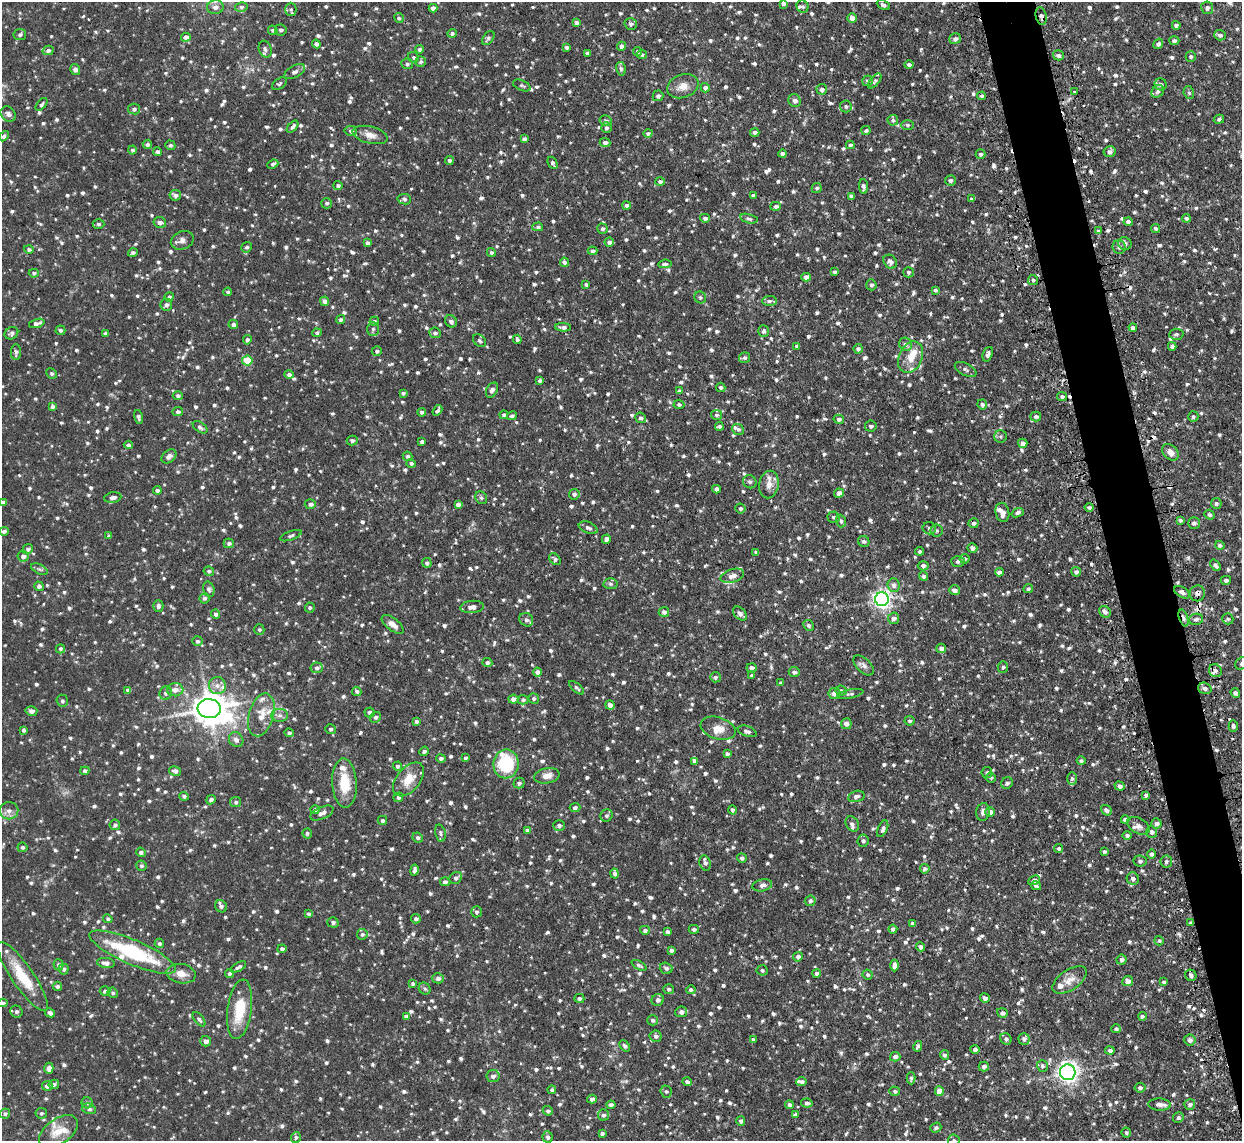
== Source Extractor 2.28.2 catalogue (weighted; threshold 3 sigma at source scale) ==
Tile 6 of 4 x 4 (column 2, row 2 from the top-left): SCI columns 1274-2513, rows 2441-3579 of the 5026 x 4998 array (HDU 1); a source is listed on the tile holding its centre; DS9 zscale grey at full resolution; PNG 1244 x 1143 px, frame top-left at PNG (2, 2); each listed source drawn as its Kron ellipse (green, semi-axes under 4 px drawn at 4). Shown black and unused: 4% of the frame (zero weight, under 2 of 3 exposures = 4% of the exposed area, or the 3 px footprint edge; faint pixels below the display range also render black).
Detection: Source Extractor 2.28.2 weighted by HDU 2 'WHT'; one run over the whole footprint, this tile lists its part. Background 0.101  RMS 0.0077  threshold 0.0345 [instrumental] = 3 sigma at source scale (4.5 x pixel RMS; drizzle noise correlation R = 1.50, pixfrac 1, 0.05/0.05 arcsec/px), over >= 5 px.
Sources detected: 1507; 11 cosmic-ray / hot-pixel residue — neither listed nor drawn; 36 inside a brighter listed object's ellipse — not listed separately; of the other 1460, all 500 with FLUX_AUTO >= 1.46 (the completeness limit of this list) listed and drawn (960 fainter detections not listed), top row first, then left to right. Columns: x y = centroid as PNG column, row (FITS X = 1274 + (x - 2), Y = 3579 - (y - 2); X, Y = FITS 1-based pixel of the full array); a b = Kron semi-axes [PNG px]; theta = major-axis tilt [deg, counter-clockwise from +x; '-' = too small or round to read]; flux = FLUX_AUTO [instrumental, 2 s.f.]
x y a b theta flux
783 3 4 4 - 2.3
883 5 7 4 -26 1.7
215 7 8 7 - 4
241 7 6 5 - 1.7
803 7 6 5 - 1.5
433 8 4 4 - 2.8
1207 8 6 6 - 1.9
291 9 6 5 - 1.5
1041 16 9 5 -79 2.8
399 18 5 4 - 1.7
852 18 5 5 - 4.9
576 23 4 4 - 1.9
631 24 6 6 - 1.8
1176 25 4 4 - 2.2
273 30 5 4 - 1.7
281 30 5 5 - 2.1
452 33 5 4 - 1.7
20 35 6 5 - 1.8
1220 35 6 5 - 2.3
186 37 5 4 - 3.5
488 38 8 5 54 1.9
955 39 6 5 - 2.5
1174 41 5 4 - 1.9
316 44 4 4 - 2.2
1158 44 5 4 - 1.9
621 46 4 4 - 2.4
567 47 4 3 - 2
265 49 8 6 -70 2.4
419 49 4 4 - 1.5
48 50 5 4 - 1.9
637 51 5 4 - 1.5
588 53 4 3 - 1.5
642 55 5 4 - 1.6
1058 55 5 5 - 2.4
1191 56 5 5 - 1.7
413 57 6 5 - 1.5
421 62 5 5 - 1.6
407 64 6 5 - 1.8
909 65 4 4 - 1.7
75 69 5 5 - 2.3
621 69 7 4 -79 1.5
295 72 11 6 29 2.9
867 81 5 5 - 1.7
875 81 9 4 50 1.5
280 84 8 5 35 1.5
1161 84 6 5 - 2.2
522 85 9 5 -23 1.5
683 86 16 11 20 7.6
705 88 5 4 - 2.4
822 89 5 5 - 2.9
1075 91 3 3 - 2.4
1158 91 7 5 47 2
1189 93 6 5 - 1.6
658 96 5 5 - 2.1
981 96 4 4 - 1.8
795 101 7 6 - 2.9
41 104 7 4 49 1.9
846 106 6 5 - 1.7
134 109 6 5 - 2
8 114 8 6 -44 2.9
1219 119 5 4 - 1.5
893 120 5 5 - 1.7
605 121 6 5 - 1.5
908 125 6 5 - 1.7
293 127 7 4 47 2
606 128 5 5 - 1.7
866 130 4 4 - 1.7
351 131 6 5 - 1.7
755 132 4 4 - 2.3
648 133 4 4 - 1.5
370 135 18 8 -14 5.6
4 136 6 4 47 1.6
524 139 4 4 - 2.4
605 142 5 4 - 2.4
147 144 5 4 - 1.8
170 145 5 4 - 1.5
850 145 4 4 - 2.2
132 150 4 4 - 1.7
157 152 4 4 - 2.1
1110 152 6 5 - 2.7
783 154 4 4 - 2.6
980 154 5 5 - 1.8
449 160 4 4 - 1.8
553 163 7 4 -62 1.6
273 164 6 4 24 1.7
950 180 5 5 - 2
660 181 5 4 - 1.7
338 186 4 4 - 1.9
863 187 7 4 -87 2.4
817 188 5 5 - 1.7
175 195 6 5 - 2.6
753 195 4 3 - 1.6
851 196 4 3 - 1.8
404 199 7 5 -11 1.7
972 199 4 3 - 2
327 203 5 5 - 1.5
627 205 4 4 - 1.8
776 206 5 4 - 2.1
705 218 5 4 - 2.3
1186 218 4 4 - 1.5
749 219 9 4 -15 1.6
160 222 6 5 - 3
1128 222 4 4 - 2
98 224 6 4 -1 1.6
538 227 5 4 - 1.6
1156 228 5 4 - 1.7
602 229 5 5 - 1.7
1098 231 3 3 - 1.5
182 240 12 9 23 3.8
609 242 4 4 - 2.2
367 243 4 3 - 2
1125 243 7 6 - 2.3
247 247 6 5 - 1.6
1119 247 7 6 - 2.4
29 249 5 4 - 1.9
593 251 5 4 - 1.7
133 253 5 4 - 1.7
491 253 4 4 - 1.7
564 262 4 4 - 1.9
890 262 8 6 -44 2.8
665 264 7 4 6 1.8
835 272 4 4 - 1.5
908 272 5 5 - 1.7
34 273 5 4 - 1.6
806 277 4 4 - 4.7
1033 280 5 5 - 1.5
586 284 4 3 - 1.6
871 285 5 5 - 1.6
935 290 3 3 - 1.5
228 292 4 4 - 1.7
169 297 4 4 - 1.6
700 297 6 5 - 1.6
325 301 5 4 - 3.1
769 301 7 5 1 2.2
166 305 6 6 - 2.4
341 320 5 4 - 1.8
374 321 5 4 - 1.6
451 321 6 5 - 2.6
37 323 8 4 16 3.3
233 325 4 4 - 2.1
563 327 8 4 -3 2.3
1133 328 4 3 - 2.5
373 329 7 5 89 1.7
60 330 5 4 - 1.6
764 331 6 5 - 1.9
11 333 7 6 - 2.1
106 333 4 4 - 2.7
317 333 4 4 - 1.8
435 333 6 5 - 2.1
1176 334 7 5 5 1.7
517 339 4 3 - 1.5
247 340 5 4 - 1.6
480 341 7 5 -45 1.6
906 344 7 6 - 2.9
797 346 4 4 - 1.8
1172 346 4 4 - 2.2
858 349 5 4 - 2.1
377 351 5 5 - 1.6
16 352 8 5 88 2
988 354 7 4 69 2.8
910 357 16 11 65 12
745 358 5 5 - 1.5
247 361 5 5 - 19
966 369 12 6 -28 2.1
52 373 5 4 - 1.5
289 374 5 4 - 1.8
540 381 4 4 - 1.8
721 387 5 4 - 1.5
492 390 8 5 60 2.5
679 391 4 4 - 1.7
403 393 4 3 - 1.6
178 396 5 4 - 1.9
1062 396 5 4 - 1.8
679 404 5 5 - 1.6
982 404 5 4 - 1.9
52 407 4 4 - 1.8
437 410 6 3 56 1.7
178 412 5 4 - 1.7
422 412 4 4 - 2
504 415 4 4 - 1.6
716 415 5 5 - 1.6
512 416 5 4 - 1.6
138 417 7 4 -76 1.8
1036 417 5 5 - 2.4
1193 417 5 5 - 1.5
641 418 5 5 - 1.8
839 419 5 4 - 2.1
719 426 4 3 - 1.5
871 426 6 5 - 2.3
200 427 8 5 -36 1.9
738 429 6 5 - 1.5
1001 437 6 6 - 1.5
352 440 5 5 - 1.9
422 442 3 3 - 1.7
1023 443 5 4 - 3.4
128 445 5 4 - 1.6
1170 452 9 7 -45 4.4
169 456 8 6 42 2.9
408 456 5 4 - 1.5
411 463 4 4 - 1.7
750 482 7 6 - 1.8
769 485 14 9 78 5.9
716 489 4 3 - 2.1
157 490 4 4 - 1.7
839 493 5 4 - 3.7
574 494 5 5 - 2
113 498 8 5 10 3.3
481 498 7 5 -56 1.7
3 502 3 3 - 1.8
1216 503 5 5 - 1.8
310 504 5 5 - 2.3
458 504 4 4 - 2.7
1089 507 4 4 - 1.6
740 508 5 5 - 1.5
1002 512 10 6 -76 5.2
1018 513 6 4 22 2.1
1209 515 5 4 - 1.7
833 517 6 5 - 1.6
1181 520 3 3 - 1.5
841 521 6 5 - 1.9
974 523 5 5 - 2.2
1194 523 6 5 - 2.2
588 528 10 5 -22 2.9
929 528 6 6 - 1.7
937 530 6 6 - 1.6
4 531 5 4 - 2.2
109 536 4 3 - 1.6
291 536 11 4 20 1.8
606 539 5 4 - 2.7
864 541 6 5 - 1.7
229 543 5 4 - 2
1220 545 5 4 - 1.9
972 548 5 4 - 2.5
28 549 5 5 - 2
920 551 4 3 - 1.6
756 552 4 3 - 1.5
23 556 5 5 - 3.1
555 559 6 5 - 1.6
965 559 5 5 - 1.7
958 561 7 5 0 2.1
427 563 5 5 - 1.8
1216 565 6 4 -52 1.8
923 566 5 4 - 2.5
39 569 9 4 -26 1.6
209 571 5 4 - 1.5
999 572 4 4 - 2.5
1076 572 5 4 - 2.2
732 576 12 6 17 4.9
923 576 5 4 - 1.7
1226 580 5 4 - 1.9
610 584 7 5 -3 1.8
893 585 7 6 - 3.1
39 586 5 4 - 2
209 589 8 5 -74 1.9
1028 589 5 4 - 1.5
954 590 5 5 - 3.3
1182 592 9 5 -30 2.6
1197 593 8 7 - 2.9
204 598 5 5 - 1.8
882 599 7 7 - 350
158 606 6 5 - 2.2
310 607 5 5 - 1.5
472 607 12 6 6 4.8
664 612 5 5 - 2.3
1105 612 6 5 - 2.5
216 614 5 4 - 2.4
740 614 8 5 -46 2.6
894 618 6 5 - 2.6
1184 618 9 4 -71 2
1196 619 7 5 11 2.3
1228 619 6 5 - 1.6
526 620 7 6 - 2.4
393 624 13 6 -38 4.9
808 625 5 5 - 1.7
259 630 5 5 - 1.5
197 641 5 4 - 1.7
941 648 4 4 - 3.3
60 649 4 4 - 1.5
487 663 5 4 - 1.9
1241 663 7 5 46 1.8
864 665 12 6 -44 2.9
1003 667 6 5 - 1.7
316 668 6 5 - 2
752 668 5 4 - 3
1215 671 7 6 - 2.4
537 672 4 4 - 2.4
794 672 5 5 - 2.1
752 675 3 3 - 1.5
715 677 5 5 - 1.6
781 683 4 3 - 1.5
217 685 8 8 - 4.5
577 688 9 4 -41 1.8
1205 688 7 5 -19 2.6
128 690 4 4 - 1.8
175 690 8 6 2 4.4
357 691 5 4 - 1.9
841 691 5 5 - 1.8
166 693 7 6 - 2.5
1235 693 5 4 - 2.5
834 694 6 5 - 3.3
850 694 13 4 11 1.9
513 699 5 4 - 3.4
534 699 5 5 - 1.6
523 700 5 4 - 1.5
62 701 6 5 - 1.8
610 705 5 4 - 2.8
209 708 11 9 -5 1400
31 711 6 5 - 3.4
369 712 5 5 - 2.1
261 715 22 12 73 12
280 715 8 6 0 2.8
375 717 6 5 - 1.7
416 721 4 4 - 1.7
909 721 5 5 - 1.6
846 724 5 5 - 3.3
1233 726 5 4 - 1.9
718 728 18 11 -17 7.5
330 729 5 5 - 1.5
23 730 4 4 - 1.6
747 731 10 5 -19 2.4
289 733 4 4 - 1.6
236 740 8 7 - 3.1
424 751 5 4 - 2.1
727 754 4 4 - 1.5
441 758 5 4 - 2
465 758 4 4 - 1.6
694 761 4 4 - 1.8
1081 761 4 4 - 1.5
506 764 14 12 89 44
397 766 5 4 - 1.6
85 771 4 4 - 1.9
175 771 6 4 -11 2.4
987 772 5 5 - 1.5
547 776 13 7 11 5.3
991 778 5 5 - 1.5
408 779 20 11 50 13
1072 779 6 5 - 1.5
345 783 24 12 -86 21
519 783 5 5 - 2
1007 783 6 5 - 2.1
1120 786 5 4 - 2.6
1146 795 4 3 - 1.7
184 796 5 4 - 1.8
856 796 8 5 14 3.1
398 797 5 4 - 1.8
211 800 5 4 - 2.1
236 802 5 5 - 1.7
575 807 5 4 - 1.8
315 810 4 4 - 1.7
732 810 4 4 - 1.6
1106 810 6 4 -39 2.3
9 811 9 8 - 3.9
983 812 9 6 81 3
990 812 5 5 - 3.1
322 813 12 6 24 3.7
607 815 6 5 - 1.8
382 820 5 4 - 1.9
1125 820 4 4 - 3.1
1156 823 5 5 - 2.6
852 824 8 6 -59 2.7
115 825 5 5 - 2
559 825 5 5 - 2.2
1138 826 12 7 -30 3.1
883 829 9 4 67 2.2
527 830 4 4 - 1.8
1152 832 6 5 - 2.6
307 833 5 4 - 1.5
440 833 8 5 -77 1.7
1127 835 4 4 - 1.9
418 837 5 5 - 1.7
863 841 6 5 - 1.8
22 847 5 5 - 1.5
1059 848 5 4 - 1.5
141 852 5 4 - 2.2
1104 852 4 3 - 1.6
1151 854 4 4 - 2
742 858 5 5 - 2
1140 861 6 5 - 1.9
1166 862 6 6 - 2
705 863 8 5 -71 2.3
141 866 5 5 - 1.6
925 869 5 5 - 1.9
414 870 5 4 - 2.7
615 874 5 4 - 1.9
456 878 6 5 - 2.4
1133 879 6 6 - 3
1034 880 6 4 27 2.4
445 882 5 4 - 1.8
762 885 10 6 11 3
1036 886 5 4 - 1.5
810 901 5 5 - 2
221 906 6 5 - 2.3
476 912 5 5 - 1.6
309 914 4 4 - 1.6
108 919 5 4 - 1.5
416 919 5 4 - 2
333 922 5 5 - 2.1
912 923 3 3 - 1.5
1191 923 3 3 - 1.6
694 929 5 4 - 1.7
893 929 4 4 - 2.3
645 930 5 4 - 1.9
667 932 4 3 - 1.8
362 934 5 5 - 1.6
1159 941 5 4 - 1.5
159 943 4 4 - 1.7
920 947 4 4 - 2.4
282 949 4 4 - 1.9
671 950 4 4 - 1.9
133 952 46 12 -23 66
798 957 5 4 - 2.4
1122 960 5 5 - 2.6
106 963 9 5 -7 3.8
58 965 5 5 - 2
639 965 8 4 -28 1.6
894 965 6 4 -87 3.5
238 967 8 3 30 2.3
666 968 6 5 - 2
64 969 5 5 - 1.9
762 970 5 5 - 1.7
229 973 4 4 - 1.8
817 973 4 4 - 2.1
181 974 15 9 -10 7.2
868 975 5 4 - 1.5
1191 975 6 5 - 2
23 977 41 11 -56 24
438 978 5 5 - 2.4
1070 980 19 10 34 7.7
1128 981 5 5 - 3.7
1164 982 4 3 - 1.6
413 984 4 4 - 1.5
57 986 5 4 - 1.8
425 989 6 5 - 1.5
669 989 5 5 - 1.6
691 990 5 4 - 1.7
105 991 5 5 - 2.1
113 993 5 5 - 1.5
579 998 5 4 - 2.1
985 998 5 4 - 2.3
658 1000 6 6 - 2.8
3 1003 5 4 - 1.9
240 1009 30 12 82 25
16 1012 6 6 - 1.8
681 1012 6 5 - 3
50 1013 5 4 - 2.4
1002 1013 5 4 - 1.9
406 1016 4 3 - 2.2
1142 1016 4 4 - 1.5
199 1019 8 4 -53 1.8
653 1020 5 5 - 1.5
1116 1029 5 4 - 1.5
656 1036 6 5 - 2.3
1006 1039 6 5 - 1.9
1024 1039 6 5 - 2.1
753 1040 4 4 - 1.6
1190 1040 6 5 - 2.3
206 1041 5 5 - 3.4
625 1046 6 4 -49 1.9
918 1046 5 4 - 1.9
975 1049 4 3 - 2.5
1110 1051 5 4 - 2
944 1055 5 4 - 1.8
895 1057 5 4 - 3
1042 1066 6 5 - 1.9
984 1067 5 5 - 2.4
49 1068 6 4 -88 3.8
1068 1072 8 8 - 380
493 1076 6 6 - 2.9
911 1078 6 4 -89 1.7
687 1081 5 4 - 2.2
802 1082 5 4 - 1.8
54 1084 5 4 - 1.9
47 1086 5 5 - 2.5
1140 1088 5 5 - 2.2
552 1090 4 4 - 1.5
895 1091 5 4 - 1.9
939 1091 5 4 - 8.8
666 1092 6 5 - 1.5
592 1099 5 4 - 2.6
87 1103 5 5 - 1.7
807 1103 6 4 -8 2.2
1190 1104 5 5 - 2.1
611 1105 4 4 - 2.5
789 1105 4 4 - 1.9
1159 1105 11 6 -3 3.6
89 1109 7 5 -17 2
548 1111 5 4 - 1.6
41 1113 6 5 - 1.5
5 1114 5 5 - 1.7
603 1115 5 5 - 2
795 1115 3 3 - 2.3
1178 1117 5 5 - 1.8
741 1121 5 4 - 1.9
936 1127 5 4 - 1.6
58 1131 22 12 34 13
602 1133 4 3 - 1.6
1126 1133 5 5 - 1.5
296 1137 5 5 - 1.5
547 1137 5 5 - 2.4
954 1140 6 5 - 1.7
Overlapping masked pixels (flux is a lower limit): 3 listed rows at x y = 1041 16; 1197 593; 1184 618
Isophote crosses this tile's border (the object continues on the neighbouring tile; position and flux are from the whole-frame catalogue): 6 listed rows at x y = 783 3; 215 7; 3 502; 1241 663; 3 1003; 954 1140